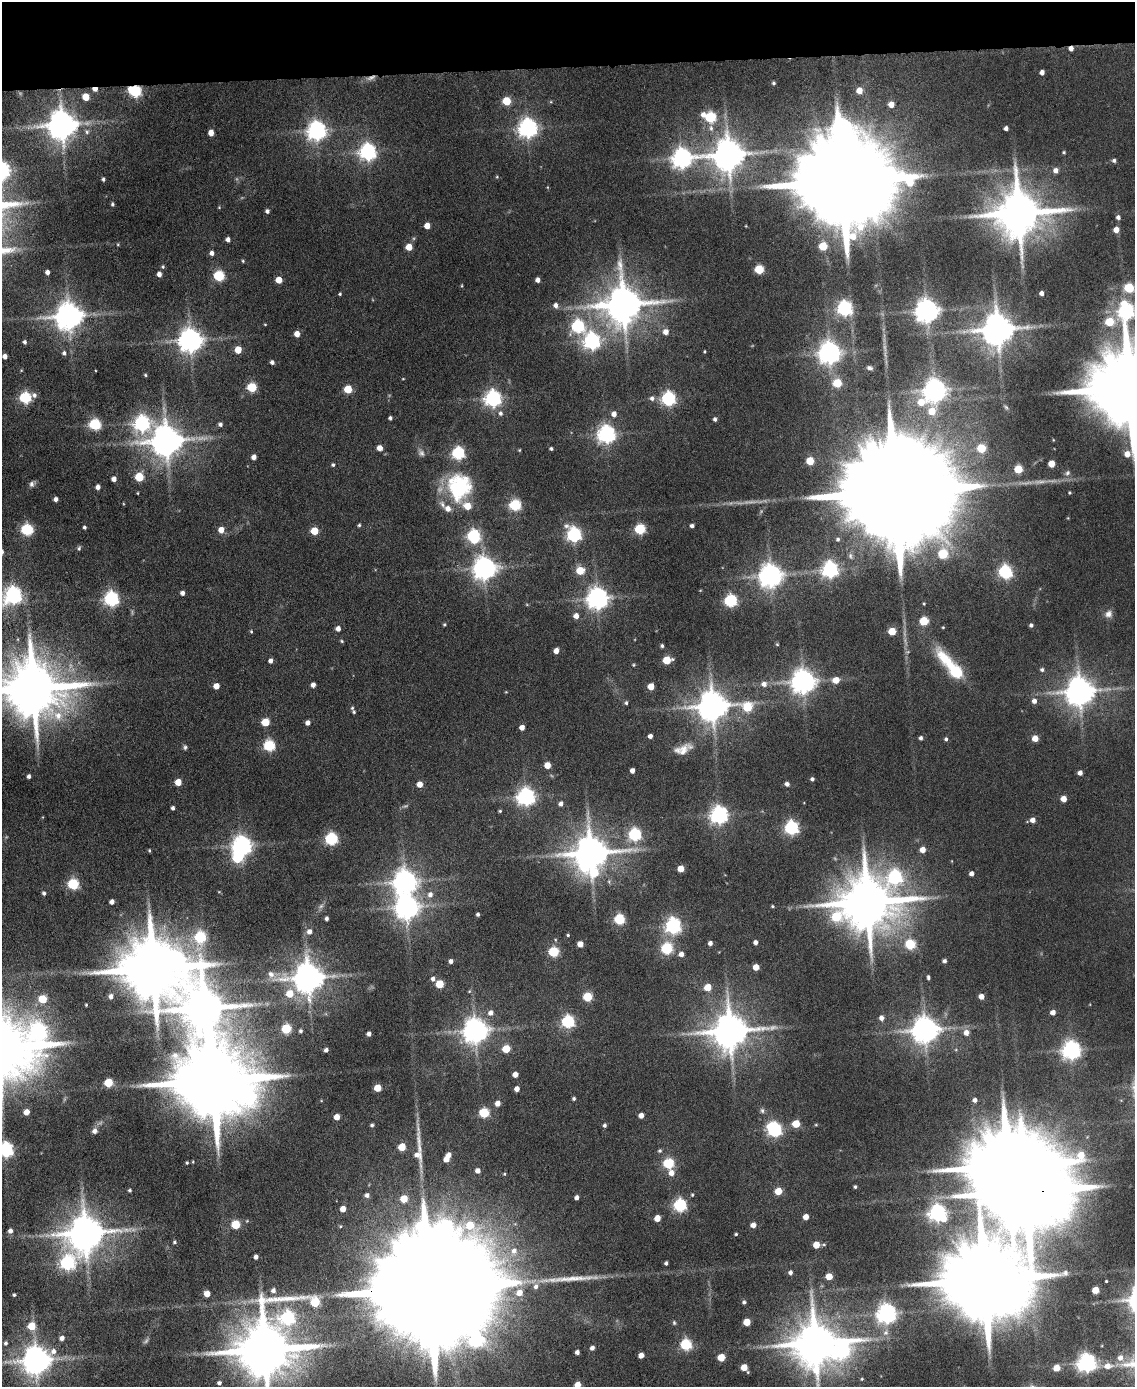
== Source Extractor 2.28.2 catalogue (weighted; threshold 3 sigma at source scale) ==
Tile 3 of 4 x 3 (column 3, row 1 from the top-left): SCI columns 2268-3400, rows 3003-4387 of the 4534 x 4512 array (HDU 1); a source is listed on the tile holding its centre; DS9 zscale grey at full resolution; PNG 1137 x 1389 px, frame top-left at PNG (2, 2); no overlay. Shown black and unused: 5% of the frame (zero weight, under 4 of 8 exposures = <1% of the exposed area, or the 3 px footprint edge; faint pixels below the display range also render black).
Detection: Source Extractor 2.28.2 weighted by HDU 2 'WHT'; one run over the whole footprint, this tile lists its part. Background 0.0942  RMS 0.0056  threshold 0.0228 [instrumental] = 3 sigma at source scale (4.09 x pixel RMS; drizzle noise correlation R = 1.36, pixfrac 0.8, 0.05/0.05 arcsec/px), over >= 5 px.
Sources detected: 376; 8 too faint to see at this stretch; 4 inside a brighter object's white glare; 1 cosmic-ray / hot-pixel residue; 2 long thin detections or spike segments (spike, bleed or trail) — not listed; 5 inside a brighter listed object's ellipse — not listed separately; the other 356 listed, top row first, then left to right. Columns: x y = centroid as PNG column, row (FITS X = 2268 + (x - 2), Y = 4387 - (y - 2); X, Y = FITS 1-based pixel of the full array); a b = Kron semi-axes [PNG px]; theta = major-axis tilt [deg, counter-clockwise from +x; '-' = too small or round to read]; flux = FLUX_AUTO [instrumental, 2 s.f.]
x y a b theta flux
1042 72 4 4 - 2.8
774 83 3 3 - 0.78
95 89 5 4 - 3.8
859 90 5 5 - 7.4
135 91 6 6 - 76
86 97 5 5 - 12
507 101 5 5 - 22
891 104 5 4 - 5.9
703 115 7 6 - 3.6
710 117 6 5 - 52
62 125 9 8 - 1100
528 128 7 7 - 330
711 128 9 6 -82 2.3
1006 128 4 4 - 2
316 131 7 7 - 310
87 132 7 5 -66 1.3
211 133 5 4 - 5.2
368 152 7 6 - 210
1064 152 4 3 - 0.68
728 155 9 9 - 1200
682 158 8 7 - 330
1114 160 4 4 - 1.3
1055 170 5 5 - 2.9
497 177 5 4 - 0.58
103 179 4 3 - 1.2
842 182 36 19 1 19000
112 204 4 3 - 1
219 207 4 4 - 0.5
267 211 4 4 - 1.8
1019 213 14 12 7 3000
1118 217 4 4 - 1.7
427 226 5 4 - 6.5
1116 230 5 5 - 4.6
228 239 4 4 - 2.5
118 244 4 4 - 0.53
823 246 5 5 - 22
409 247 5 5 - 9.2
212 253 5 4 - 2.3
243 261 4 4 - 0.67
163 267 5 4 - 0.83
759 269 5 5 - 30
47 272 4 4 - 2.5
159 274 5 4 - 3
219 276 5 5 - 58
279 280 5 5 - 9.5
538 280 4 4 - 2.8
1129 288 5 5 - 36
1041 293 4 4 - 2.6
340 294 4 4 - 0.69
624 304 12 11 - 1800
556 305 6 5 - 2.4
844 308 6 6 - 150
927 311 7 7 - 590
1126 311 9 6 88 220
69 316 9 8 - 850
1109 322 5 5 - 23
265 324 4 3 - 0.45
577 326 6 6 - 92
998 329 9 9 - 1300
666 332 6 5 - 4
297 334 5 4 - 5.6
190 340 8 7 - 620
592 341 7 6 - 220
25 342 4 4 - 1.5
238 350 5 5 - 11
705 352 3 3 - 0.57
64 353 6 5 - 1.4
829 353 8 7 - 480
5 356 4 4 - 3.3
272 362 4 4 - 1.6
870 368 6 5 - 1.6
145 375 4 3 - 0.71
403 379 4 3 - 0.41
837 383 5 5 - 23
252 387 5 5 - 34
1129 388 25 19 1 11000
348 389 5 5 - 20
935 390 7 7 - 510
25 398 7 6 - 71
493 398 7 6 - 210
652 398 7 6 - 2
668 398 6 6 - 120
921 402 11 9 55 10
1006 407 8 4 -45 0.99
932 411 9 6 75 10
501 413 7 6 - 1.9
614 414 5 5 - 3.4
390 418 4 3 - 1.3
715 419 4 4 - 1.5
141 423 8 7 - 160
95 424 6 6 - 63
220 424 5 4 - 1.6
606 434 7 6 - 270
166 441 9 9 - 1200
380 448 5 4 - 5
981 448 5 5 - 24
551 449 4 3 - 1
519 450 4 4 - 0.54
421 453 11 7 -54 2.3
458 453 6 6 - 87
254 457 4 4 - 3.5
810 461 5 5 - 19
1051 464 5 5 - 11
333 465 4 4 - 0.95
1018 469 5 5 - 23
1067 473 8 7 - 1.8
139 477 5 5 - 25
114 479 4 4 - 3.4
32 484 8 6 38 1.9
98 487 4 4 - 2.8
459 487 32 28 83 46
897 492 57 21 2 36000
138 493 4 2 - 0.43
56 499 4 4 - 2.3
515 505 6 5 - 66
1068 518 4 3 - 0.41
359 525 4 4 - 0.86
692 526 4 4 - 1.7
84 527 3 3 - 1.1
27 529 6 6 - 70
640 529 5 5 - 49
221 530 5 5 - 5.3
314 531 5 5 - 17
574 535 7 6 - 150
473 536 7 6 - 90
838 539 6 5 - 1.4
79 548 6 4 75 0.97
943 554 5 5 - 41
484 568 7 7 - 510
830 569 6 6 - 200
580 570 6 6 - 13
1005 572 7 6 - 110
770 576 7 7 - 540
182 593 4 4 - 2.3
13 595 7 7 - 230
597 598 7 7 - 460
111 599 6 6 - 150
730 601 6 6 - 86
924 604 4 4 - 0.57
1108 614 9 9 - 3
576 616 5 5 - 4.1
924 621 5 5 - 29
444 624 4 4 - 0.71
1031 625 4 4 - 1.3
943 627 4 3 - 0.58
338 629 5 4 - 3.3
251 631 5 3 - 0.62
892 631 5 5 - 17
342 641 5 3 - 0.68
777 644 4 4 - 0.6
662 646 4 3 - 1
556 651 5 4 - 3.8
667 660 5 5 - 21
271 661 5 4 - 2.4
633 665 4 3 - 0.61
955 670 25 7 -50 62
1042 670 5 5 - 1.2
836 680 5 5 - 8.2
803 681 8 8 - 620
764 684 7 6 - 3
313 685 4 4 - 2.5
216 686 5 4 - 5.9
651 686 5 5 - 8.7
33 688 17 15 -5 4400
1080 691 9 8 - 960
506 692 4 3 - 0.41
1034 701 5 5 - 2.8
626 703 4 4 - 0.93
713 706 9 9 - 1100
747 707 8 6 -16 29
352 708 5 4 - 0.82
265 722 5 5 - 19
308 723 4 4 - 2.7
522 727 4 4 - 3.9
650 736 4 4 - 2.7
921 738 4 4 - 1.6
1035 738 5 5 - 6.9
946 739 5 4 - 1.2
269 745 6 6 - 62
185 747 6 6 - 1.1
683 750 19 11 58 6.3
547 765 5 5 - 8.4
632 771 4 4 - 2.9
1080 773 4 4 - 2.9
29 776 4 3 - 1.7
812 779 4 4 - 1.4
178 782 5 5 - 9.1
420 784 5 4 - 6.1
787 784 5 4 - 1.6
526 797 7 7 - 250
1063 799 5 4 - 6.8
561 804 5 4 - 2.4
173 808 4 3 - 1.5
500 811 3 3 - 0.66
719 815 7 6 - 260
1032 820 5 5 - 3.9
791 828 6 6 - 120
635 834 6 6 - 95
331 839 6 6 - 86
242 846 7 7 - 370
922 849 5 5 - 5.7
149 850 3 3 - 0.61
591 853 11 11 - 1600
237 858 7 6 - 29
681 869 5 5 - 9.4
971 873 4 4 - 2.6
895 877 8 8 - 100
405 882 8 8 - 560
73 884 6 6 - 56
44 893 5 4 - 1.4
430 894 7 7 - 2.8
112 902 4 4 - 2.5
868 902 16 15 - 3800
772 906 4 3 - 0.72
407 907 8 8 - 560
478 914 3 3 - 1.2
836 917 12 9 -53 31
326 918 4 3 - 1.5
619 919 5 5 - 51
673 926 6 6 - 180
309 932 6 6 - 3.2
568 935 4 3 - 0.71
200 937 7 6 - 51
755 942 4 4 - 2.4
710 943 4 4 - 2.3
580 944 5 4 - 6.2
910 944 5 5 - 42
667 948 6 6 - 59
553 952 5 5 - 43
681 954 5 5 - 3.3
451 961 4 4 - 2.1
944 961 4 4 - 1.6
756 967 5 5 - 7.5
154 969 22 17 -2 5500
271 974 11 8 -49 3.1
928 977 5 3 - 1
308 978 9 9 - 1100
433 979 5 5 - 1.9
440 984 5 5 - 18
708 987 5 5 - 10
469 991 5 5 - 0.6
289 994 6 6 - 12
111 996 6 6 - 2.7
981 996 4 4 - 4.9
587 997 5 5 - 28
42 999 5 5 - 21
86 1005 3 3 - 0.55
204 1008 12 12 - 2300
1053 1012 4 4 - 3.6
490 1013 7 6 - 2.8
881 1018 6 5 - 2.6
568 1022 6 6 - 94
286 1029 5 5 - 40
925 1030 8 8 - 760
301 1031 4 4 - 1.1
475 1031 8 8 - 650
730 1031 11 10 - 1700
38 1032 10 8 -50 190
966 1033 6 6 - 4
369 1034 4 4 - 2.2
506 1049 5 5 - 15
326 1050 4 4 - 1.9
1071 1050 7 7 - 290
515 1074 4 4 - 4.2
213 1081 24 18 -7 9300
108 1082 5 5 - 22
377 1088 5 5 - 13
517 1089 4 4 - 3.7
574 1098 4 3 - 1
975 1100 5 4 - 2.1
498 1103 5 5 - 3.9
762 1111 7 6 - 1.3
26 1112 5 4 - 5.9
484 1113 5 5 - 41
641 1115 4 4 - 3.9
337 1117 5 4 - 5.7
796 1124 5 5 - 17
372 1125 4 4 - 1.1
605 1125 5 4 - 1.3
816 1125 4 4 - 0.5
774 1129 8 6 -45 140
94 1131 7 6 - 2.3
402 1147 5 5 - 14
5 1150 6 6 - 150
660 1151 5 5 - 1.1
417 1155 24 10 -69 5.6
448 1155 5 4 - 2.9
446 1159 5 4 - 5.1
187 1163 4 3 - 0.64
668 1163 5 5 - 51
478 1171 4 4 - 3
671 1173 6 6 - 4.6
504 1174 4 4 - 0.57
855 1187 4 3 - 0.98
130 1190 3 3 - 0.93
778 1191 5 5 - 14
1027 1192 28 14 5 12000
367 1195 5 5 - 1.9
692 1195 4 4 - 0.65
576 1197 4 4 - 2.2
404 1199 5 5 - 12
680 1205 6 6 - 93
343 1209 5 4 - 5.4
937 1213 7 6 - 240
806 1217 4 4 - 5.5
657 1218 5 4 - 7.7
236 1224 5 5 - 26
753 1225 5 4 - 3.9
10 1231 5 5 - 2.2
85 1233 12 11 - 1700
736 1234 4 3 - 0.69
174 1242 4 4 - 0.88
816 1245 5 5 - 10
514 1251 9 8 - 3.7
256 1257 4 4 - 2.2
67 1263 8 7 - 120
666 1263 4 3 - 1.2
790 1272 5 4 - 1.8
1065 1273 7 6 - 1.4
829 1276 5 5 - 9.9
985 1280 27 15 1 12000
1106 1281 3 3 - 0.56
536 1286 7 6 - 2.3
429 1289 77 26 2 55000
273 1290 6 5 - 2.2
1096 1290 5 5 - 10
519 1293 6 6 - 5.3
207 1294 5 5 - 6.3
14 1295 3 3 - 0.91
315 1302 9 6 -26 32
744 1302 4 4 - 1.3
886 1314 7 7 - 360
287 1318 21 13 -46 120
747 1322 5 5 - 13
674 1323 6 4 -75 0.83
31 1326 6 5 - 13
886 1333 9 8 - 2.8
62 1338 5 5 - 2.7
5 1343 6 5 - 1.4
815 1343 13 11 83 2500
686 1344 6 5 - 66
592 1348 4 4 - 2.5
840 1349 12 9 36 260
265 1350 17 13 -5 4100
577 1352 4 4 - 2.3
641 1355 5 4 - 4.9
721 1357 5 5 - 14
1120 1358 8 7 - 3.7
36 1360 9 8 - 960
1086 1363 7 6 - 320
1108 1366 11 7 5 5.6
744 1367 6 5 - 9.4
1057 1368 5 5 - 8.9
862 1379 5 4 - 0.65
219 1383 4 4 - 1.7
578 1385 5 4 - 6.9
Overlapping masked pixels (flux is a lower limit): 4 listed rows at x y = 95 89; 135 91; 1027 1192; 429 1289
Isophote crosses this tile's border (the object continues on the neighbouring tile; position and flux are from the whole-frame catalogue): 6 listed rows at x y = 1126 311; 1129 388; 33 688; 5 1150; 815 1343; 578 1385